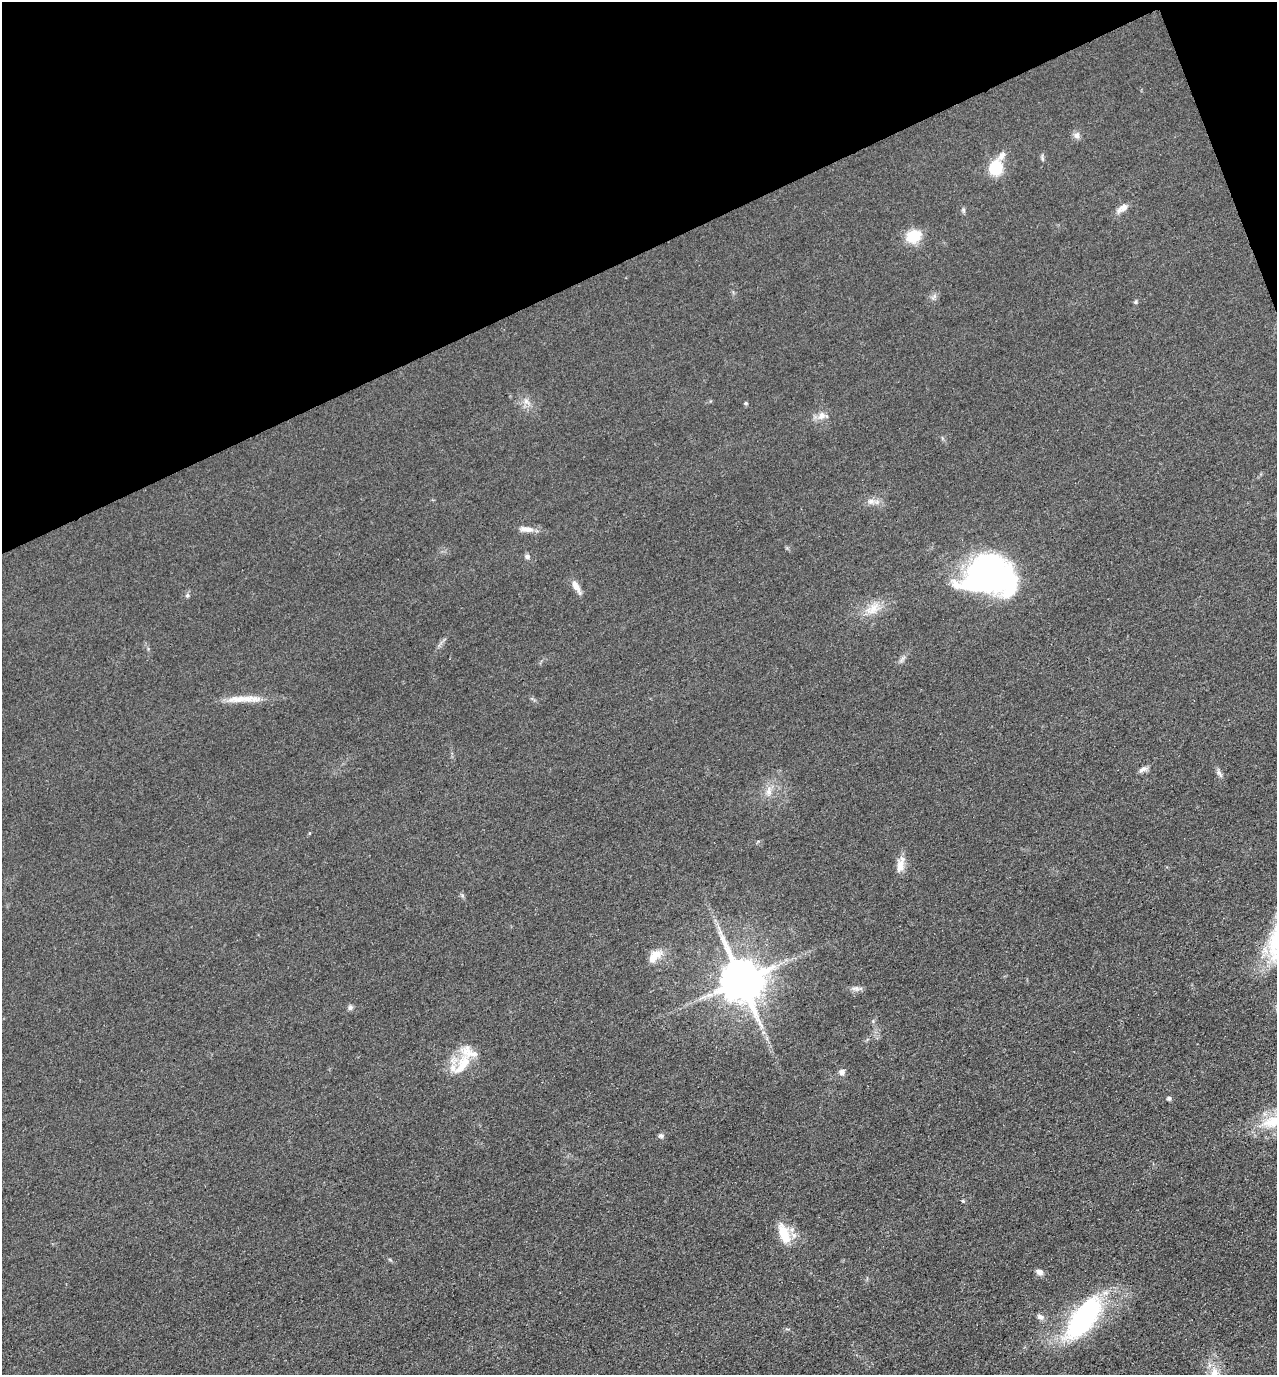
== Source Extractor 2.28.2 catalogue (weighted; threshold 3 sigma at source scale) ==
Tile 3 of 4 x 4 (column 3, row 1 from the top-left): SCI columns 2740-4014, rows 4205-5577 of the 5608 x 5664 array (HDU 1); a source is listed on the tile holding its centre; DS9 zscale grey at full resolution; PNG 1279 x 1377 px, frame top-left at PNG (2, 2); no overlay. Shown black and unused: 20% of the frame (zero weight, under 3 of 4 exposures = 7% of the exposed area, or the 3 px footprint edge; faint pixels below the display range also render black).
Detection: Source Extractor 2.28.2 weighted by HDU 2 'WHT'; one run over the whole footprint, this tile lists its part. Background 0.049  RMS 0.0096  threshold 0.0433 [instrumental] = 3 sigma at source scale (4.5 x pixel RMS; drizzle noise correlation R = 1.50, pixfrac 1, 0.05/0.05 arcsec/px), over >= 5 px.
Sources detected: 43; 1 inside a brighter object's white glare — not listed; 3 inside a brighter listed object's ellipse — not listed separately; the other 39 listed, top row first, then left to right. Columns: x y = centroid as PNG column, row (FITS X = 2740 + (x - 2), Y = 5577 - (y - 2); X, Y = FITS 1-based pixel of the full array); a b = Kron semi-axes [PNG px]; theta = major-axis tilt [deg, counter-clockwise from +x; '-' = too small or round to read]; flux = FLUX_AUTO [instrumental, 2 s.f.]
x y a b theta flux
1077 135 9 8 - 4
1002 156 15 8 56 5.8
1042 158 10 3 -75 1.7
996 168 11 10 - 40
1122 208 17 8 32 6.6
963 210 6 5 - 1.7
913 236 13 11 29 32
934 297 12 3 41 2.2
1135 302 5 5 - 1.4
526 401 10 7 -36 5
746 403 5 4 - 1.2
822 416 13 10 15 7.6
871 501 11 8 -14 5.6
526 529 20 7 -6 7.9
527 556 7 6 - 3.2
989 578 44 33 -5 330
576 587 20 6 -60 7.8
187 595 6 5 - 1.9
873 609 25 13 39 17
244 699 53 8 2 19
1143 769 13 6 31 3.7
1219 773 14 4 -52 3
769 791 15 8 85 7.9
900 866 20 10 81 9.9
720 932 10 6 -80 4.6
654 957 21 11 47 13
741 980 12 11 - 4300
856 988 12 7 -6 4.2
350 1008 7 7 - 2.5
462 1064 37 15 59 26
842 1072 8 7 - 4.5
1169 1098 5 4 - 2.8
1275 1120 43 17 26 36
661 1136 7 6 - 2.8
963 1201 5 4 - 1.1
784 1233 28 12 -69 21
1039 1272 10 7 -19 4.3
1040 1317 10 7 -27 3.9
1083 1318 60 24 54 150
Isophote crosses this tile's border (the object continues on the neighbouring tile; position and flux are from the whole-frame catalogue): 1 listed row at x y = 1275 1120